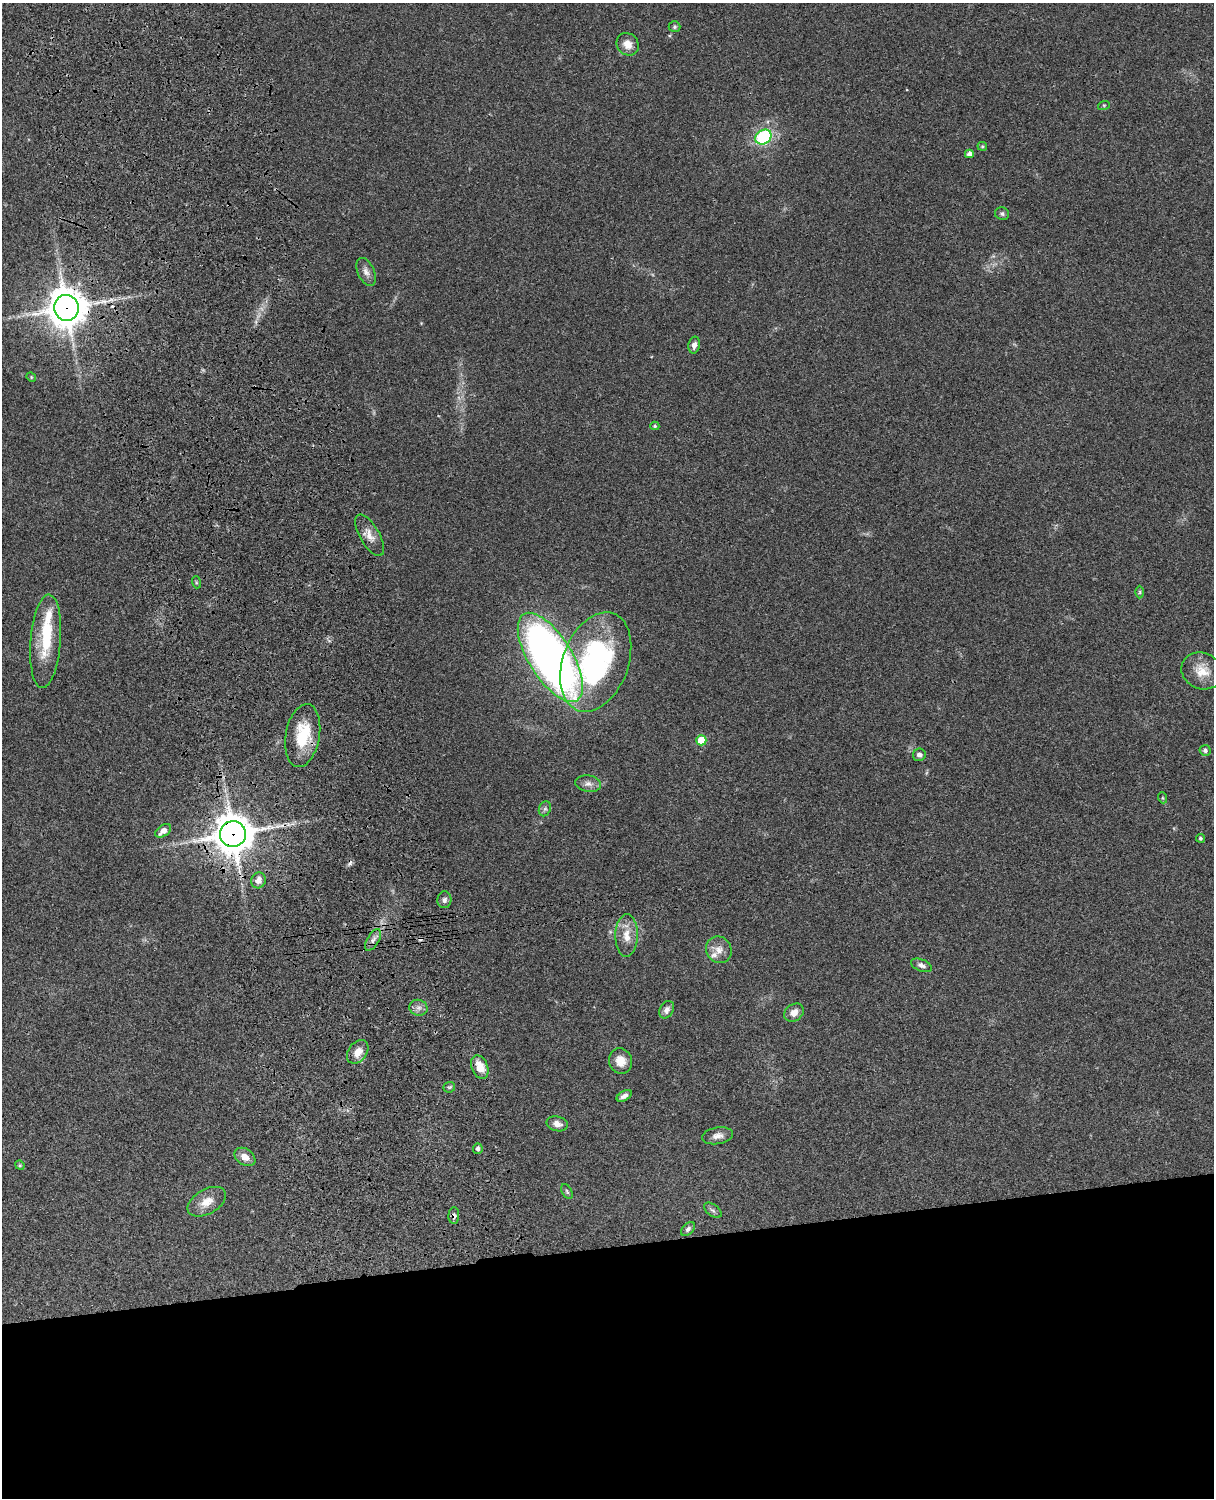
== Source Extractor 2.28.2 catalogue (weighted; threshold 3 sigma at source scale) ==
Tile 11 of 4 x 3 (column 3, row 3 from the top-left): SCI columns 2545-3756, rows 277-1772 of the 5087 x 4926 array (HDU 1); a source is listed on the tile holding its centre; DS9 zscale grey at full resolution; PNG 1216 x 1500 px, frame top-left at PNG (2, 3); each listed source drawn as its Kron ellipse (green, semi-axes under 4 px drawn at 4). Shown black and unused: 17% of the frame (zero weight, under 3 of 4 exposures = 6% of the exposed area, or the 3 px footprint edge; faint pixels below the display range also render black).
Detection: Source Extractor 2.28.2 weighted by HDU 2 'WHT'; one run over the whole footprint, this tile lists its part. Background 0.0873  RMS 0.0061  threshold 0.0274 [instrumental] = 3 sigma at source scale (4.5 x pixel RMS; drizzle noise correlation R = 1.50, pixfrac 1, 0.05/0.05 arcsec/px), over >= 5 px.
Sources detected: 60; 1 inside a brighter object's white glare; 4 cosmic-ray / hot-pixel residue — neither listed nor drawn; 2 inside a brighter listed object's ellipse — not listed separately; the other 53 listed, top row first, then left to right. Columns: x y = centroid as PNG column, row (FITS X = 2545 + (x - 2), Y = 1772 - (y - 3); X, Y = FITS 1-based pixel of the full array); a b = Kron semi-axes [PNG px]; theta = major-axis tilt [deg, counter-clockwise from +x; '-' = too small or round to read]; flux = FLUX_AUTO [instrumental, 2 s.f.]
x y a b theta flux
674 27 6 5 - 1.1
628 44 12 10 -48 5.2
1104 105 6 4 18 0.75
763 137 8 7 - 52
982 146 5 4 - 0.74
969 154 4 4 - 2.8
1002 214 7 6 - 1.3
366 272 15 8 -64 3.6
66 308 13 12 - 1400
694 345 8 5 78 2.8
31 377 5 4 - 0.65
655 426 4 4 - 0.81
370 535 23 9 -60 6.1
196 582 6 4 -73 0.73
1140 592 6 4 90 0.93
46 641 47 15 85 25
550 657 51 21 -58 390
596 662 52 32 70 120
1202 671 21 18 -23 11
303 736 32 17 80 26
701 740 5 5 - 17
1205 750 5 5 - 1.6
919 755 6 6 - 2.3
588 784 13 8 -9 3.4
1163 798 5 3 - 0.65
545 809 8 6 68 1.5
163 831 9 5 34 4.3
233 834 13 13 - 1400
1200 838 4 4 - 0.94
258 880 8 7 - 4.1
444 900 8 7 - 2.1
627 935 21 11 90 8.5
373 940 12 6 59 2.9
719 950 13 12 - 5.7
921 965 11 6 -22 2.4
418 1008 9 8 - 2.8
667 1010 9 6 62 2.8
794 1013 10 8 34 4.6
358 1052 13 9 53 6.7
620 1061 13 11 -73 7
480 1067 12 8 -68 9.1
449 1087 6 5 - 1.1
624 1096 8 4 30 2.4
557 1124 11 7 -14 3.8
718 1136 16 8 9 3.9
478 1149 5 5 - 2.3
245 1157 11 8 -35 4.9
20 1165 5 4 - 0.74
567 1191 8 5 -63 1.1
207 1202 21 12 30 8.1
713 1210 10 5 -37 1.6
454 1216 8 5 89 1.8
688 1229 8 5 45 1.6
Overlapping masked pixels (flux is a lower limit): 4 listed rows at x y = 66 308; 303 736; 233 834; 454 1216